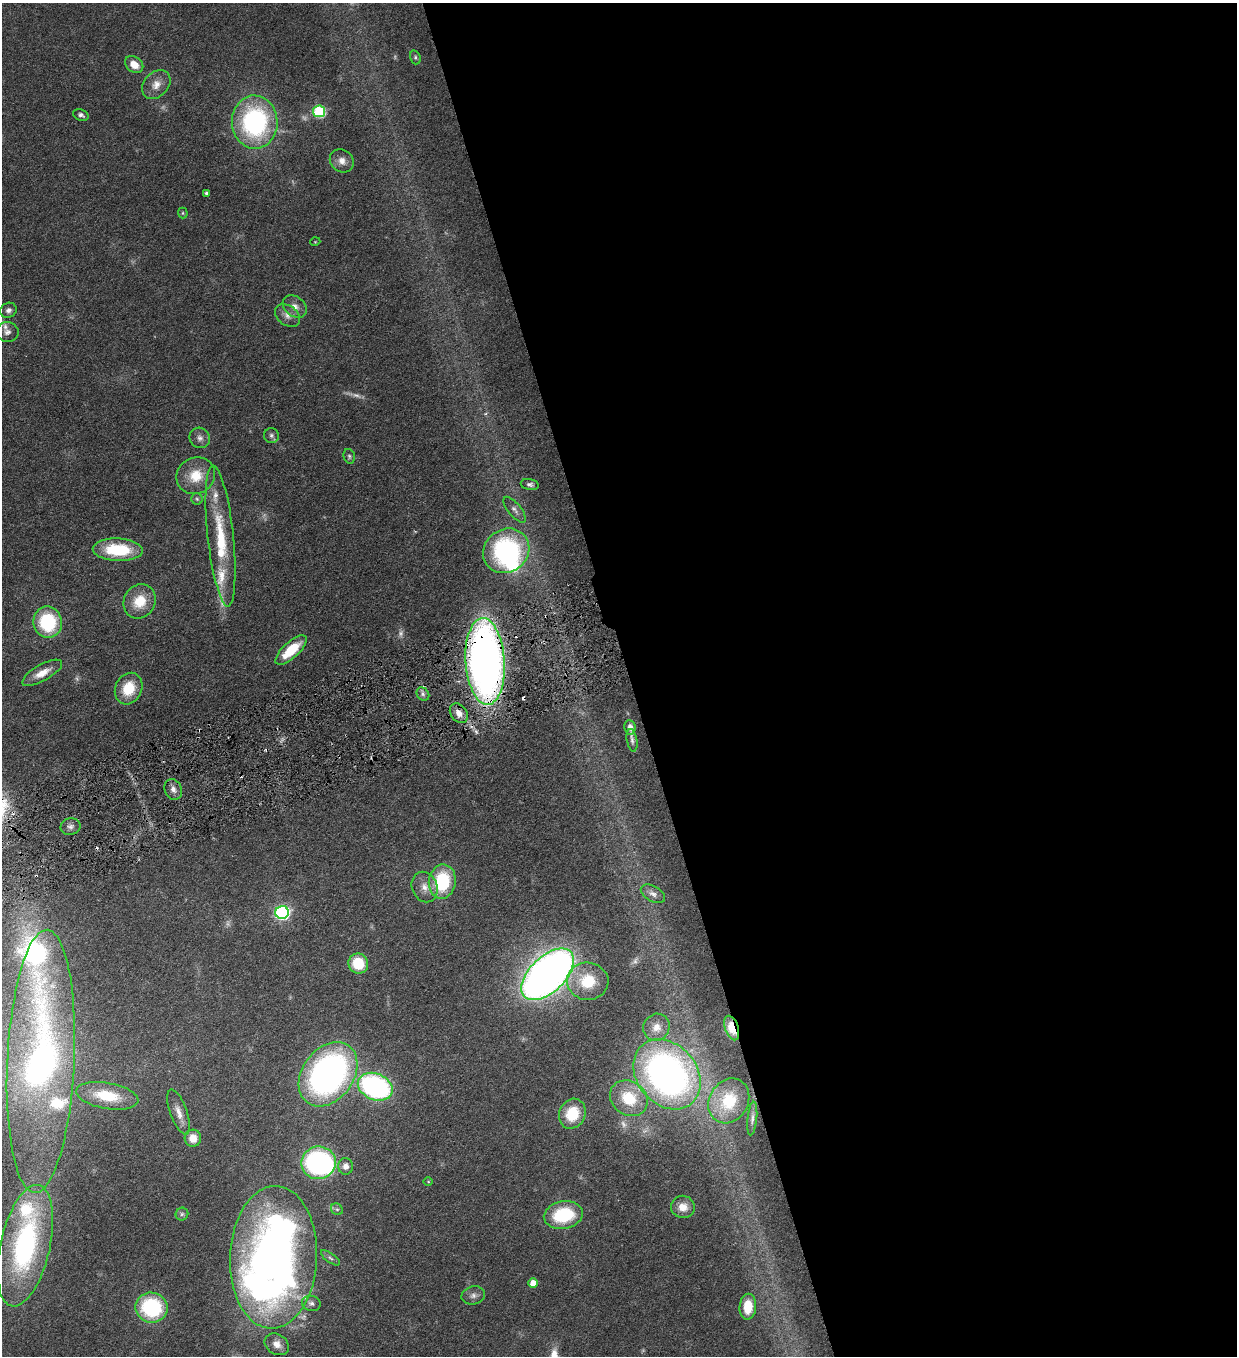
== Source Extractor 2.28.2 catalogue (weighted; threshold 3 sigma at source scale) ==
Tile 8 of 4 x 4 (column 4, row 2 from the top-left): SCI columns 3985-5219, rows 2712-4065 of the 5372 x 5421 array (HDU 1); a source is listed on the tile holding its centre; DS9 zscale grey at full resolution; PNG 1239 x 1358 px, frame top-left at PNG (2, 3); each listed source drawn as its Kron ellipse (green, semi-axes under 4 px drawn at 4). Shown black and unused: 49% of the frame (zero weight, under 3 of 6 exposures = <1% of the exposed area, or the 3 px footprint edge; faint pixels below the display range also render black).
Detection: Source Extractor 2.28.2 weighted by HDU 2 'WHT'; one run over the whole footprint, this tile lists its part. Background 0.0454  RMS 0.0039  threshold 0.0159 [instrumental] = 3 sigma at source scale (4.09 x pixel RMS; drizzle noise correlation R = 1.36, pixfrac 0.8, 0.05/0.05 arcsec/px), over >= 5 px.
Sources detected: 104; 10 too faint to see at this stretch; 3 inside a brighter object's white glare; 6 cosmic-ray / hot-pixel residue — neither listed nor drawn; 13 inside a brighter listed object's ellipse — not listed separately; the other 72 listed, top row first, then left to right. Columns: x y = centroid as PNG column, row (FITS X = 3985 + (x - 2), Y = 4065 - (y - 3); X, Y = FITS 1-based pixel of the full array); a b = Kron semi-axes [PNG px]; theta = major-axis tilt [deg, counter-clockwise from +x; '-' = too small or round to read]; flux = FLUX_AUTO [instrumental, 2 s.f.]
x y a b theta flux
415 57 7 5 -72 0.65
134 64 10 7 -35 4.7
156 85 16 12 47 4.1
319 111 6 6 - 34
81 115 8 5 -22 1.1
255 122 26 23 -87 58
342 161 13 11 -37 2.9
206 193 4 3 - 0.76
183 213 5 5 - 0.48
315 242 5 3 - 0.28
295 306 13 10 -39 2.7
8 310 8 7 - 1.4
287 315 14 9 -36 2.6
7 332 11 10 - 2.2
271 435 7 7 - 1.1
200 438 11 9 -48 1.9
349 456 7 5 -75 0.74
196 476 20 18 29 9
530 484 9 5 -9 1.1
197 499 6 5 - 0.67
515 510 16 6 -51 1.7
220 536 71 13 -84 20
118 550 25 11 -3 20
506 551 24 21 35 53
140 601 18 15 58 9.3
48 622 16 14 -80 24
291 650 20 8 42 12
485 661 43 19 -86 250
42 673 22 8 29 4.7
129 689 16 13 65 10
423 694 7 6 - 1
459 713 11 8 -52 3.2
630 727 7 5 -81 2.2
632 740 11 5 -80 1
173 789 10 8 -66 2.2
71 827 10 8 11 1.5
442 882 17 13 82 23
425 887 15 12 -68 3.9
653 894 13 7 -30 1.8
282 912 7 6 - 77
358 963 10 9 - 11
548 974 32 17 44 310
588 981 21 18 -4 14
656 1027 14 13 - 4.2
732 1028 13 6 -71 6
41 1061 131 33 87 150
328 1074 35 25 54 140
667 1074 38 30 -49 160
375 1087 18 13 -24 72
107 1096 31 13 -10 14
629 1098 20 16 -37 14
729 1101 23 19 59 14
179 1112 23 8 -70 3.6
572 1114 15 13 65 13
752 1119 17 4 84 1.4
193 1138 8 8 - 4.1
318 1163 17 16 - 66
346 1166 8 7 - 2
428 1182 4 3 - 0.31
683 1207 12 11 - 3.6
337 1209 6 5 - 0.73
182 1214 6 6 - 0.78
563 1215 19 14 11 22
25 1246 62 25 77 78
273 1257 71 43 88 240
330 1258 11 4 -35 1
533 1283 5 4 - 3.7
473 1295 12 9 13 1.7
311 1303 9 7 -16 1.3
748 1307 13 8 87 7.8
151 1308 16 15 - 33
277 1344 13 10 -33 2.9
Overlapping masked pixels (flux is a lower limit): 3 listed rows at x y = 485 661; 459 713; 732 1028